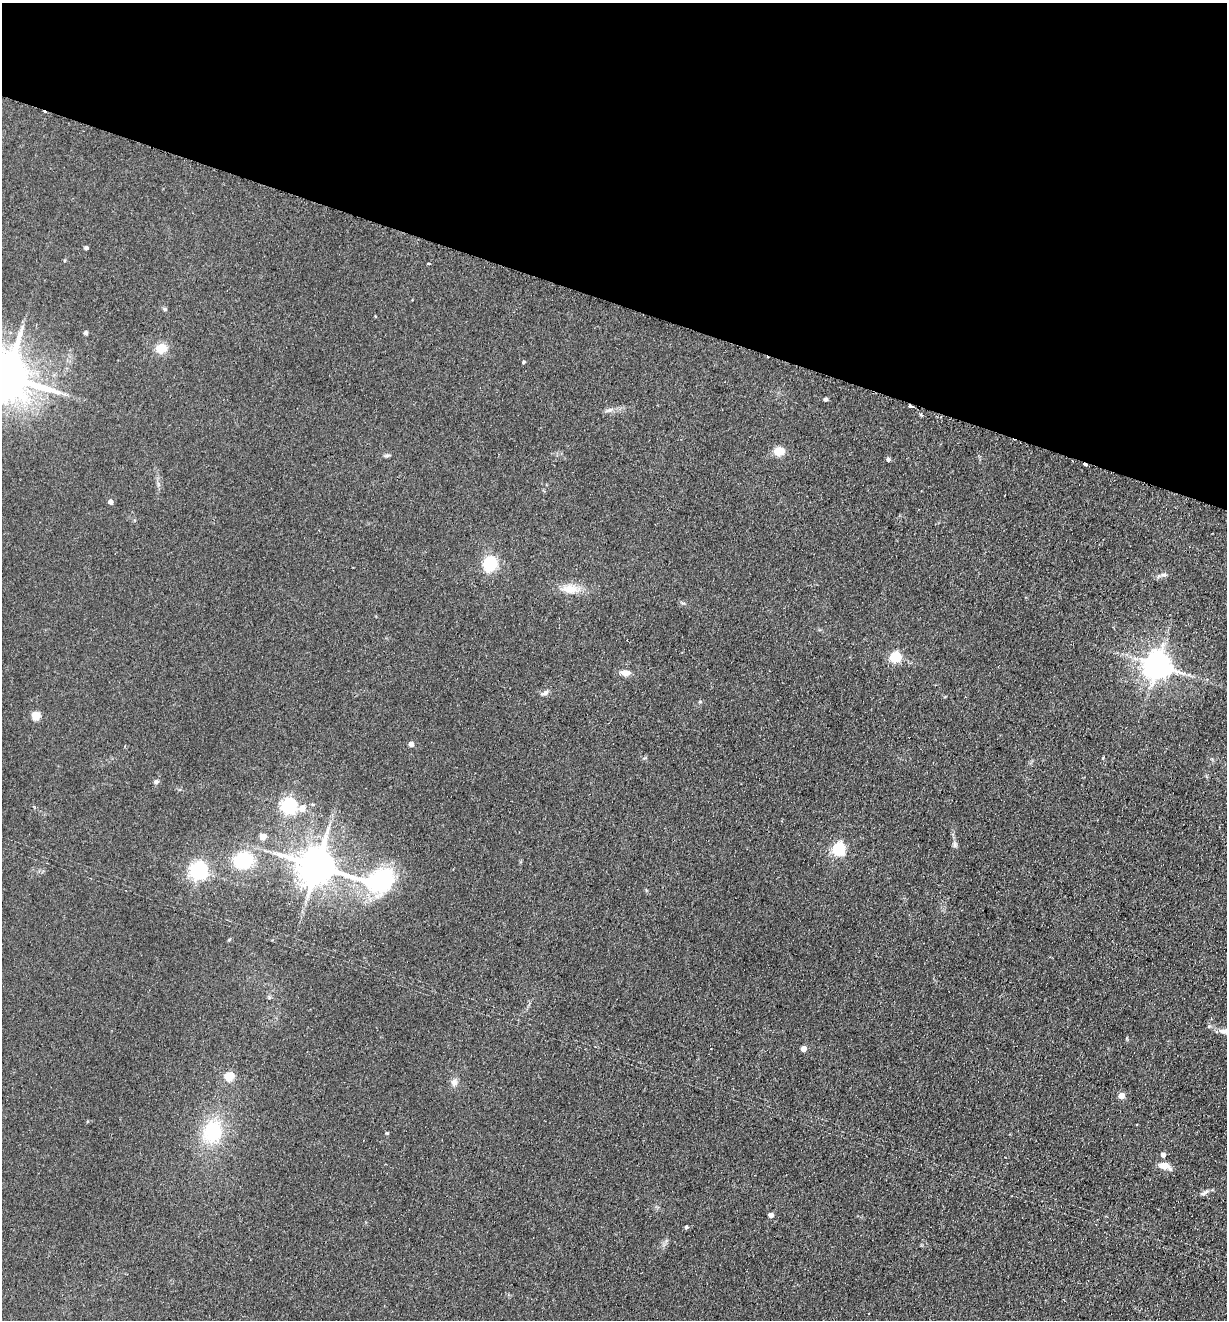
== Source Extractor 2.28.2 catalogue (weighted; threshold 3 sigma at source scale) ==
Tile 2 of 4 x 4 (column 2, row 1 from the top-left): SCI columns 1539-2763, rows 3973-5290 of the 5401 x 5311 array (HDU 1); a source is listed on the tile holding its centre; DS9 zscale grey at full resolution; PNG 1229 x 1322 px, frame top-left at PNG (2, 3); no overlay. Shown black and unused: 23% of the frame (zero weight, under 2 of 3 exposures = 3% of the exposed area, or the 3 px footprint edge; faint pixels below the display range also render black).
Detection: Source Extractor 2.28.2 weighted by HDU 2 'WHT'; one run over the whole footprint, this tile lists its part. Background 0.121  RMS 0.011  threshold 0.0499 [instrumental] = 3 sigma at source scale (4.5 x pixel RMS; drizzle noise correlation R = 1.50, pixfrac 1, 0.05/0.05 arcsec/px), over >= 5 px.
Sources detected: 48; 3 cosmic-ray / hot-pixel residue — not listed; the other 45 listed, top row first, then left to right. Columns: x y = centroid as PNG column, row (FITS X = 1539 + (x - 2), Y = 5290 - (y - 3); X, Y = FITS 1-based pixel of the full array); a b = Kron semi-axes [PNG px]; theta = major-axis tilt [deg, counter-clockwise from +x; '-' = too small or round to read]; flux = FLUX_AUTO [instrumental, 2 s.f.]
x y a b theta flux
86 248 4 4 - 3.6
428 263 3 3 - 1.8
86 333 5 4 - 2.2
161 348 14 12 20 13
523 362 4 3 - 1.7
7 377 14 13 - 5100
825 399 4 4 - 2.3
610 410 8 5 19 3.3
921 415 5 3 - 1.5
779 451 9 7 0 17
387 455 8 4 13 2.1
888 459 4 4 - 2.9
110 502 4 4 - 6.3
490 564 16 14 69 35
1164 575 8 6 9 3.1
570 589 25 12 -5 18
895 657 5 5 - 89
1157 665 8 8 - 1500
625 673 12 7 -7 7.2
545 693 11 6 29 3.4
35 716 5 5 - 43
411 744 4 4 - 6.5
156 782 7 6 - 2.7
288 806 7 6 - 340
263 837 4 4 - 17
954 844 7 4 90 2.4
839 849 6 5 - 160
243 860 9 8 - 87
317 866 10 10 - 3100
198 871 6 6 - 430
380 881 70 32 2 130
229 940 5 3 - 1.1
1209 1026 6 4 18 1.4
1223 1031 15 6 0 5.8
803 1049 4 4 - 9.7
229 1077 5 5 - 55
454 1082 12 9 80 5.6
1121 1096 4 4 - 14
213 1131 26 21 65 61
387 1133 5 3 - 0.99
1163 1155 5 4 - 5.1
1164 1166 15 7 -16 11
1204 1193 13 4 31 3.4
771 1215 4 4 - 7
686 1227 4 4 - 2.2
Isophote crosses this tile's border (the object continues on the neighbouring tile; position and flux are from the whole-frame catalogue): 2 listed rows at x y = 7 377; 1223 1031
Unlisted compact peaks at least as high as the median listed source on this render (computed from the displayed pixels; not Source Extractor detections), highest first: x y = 165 309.